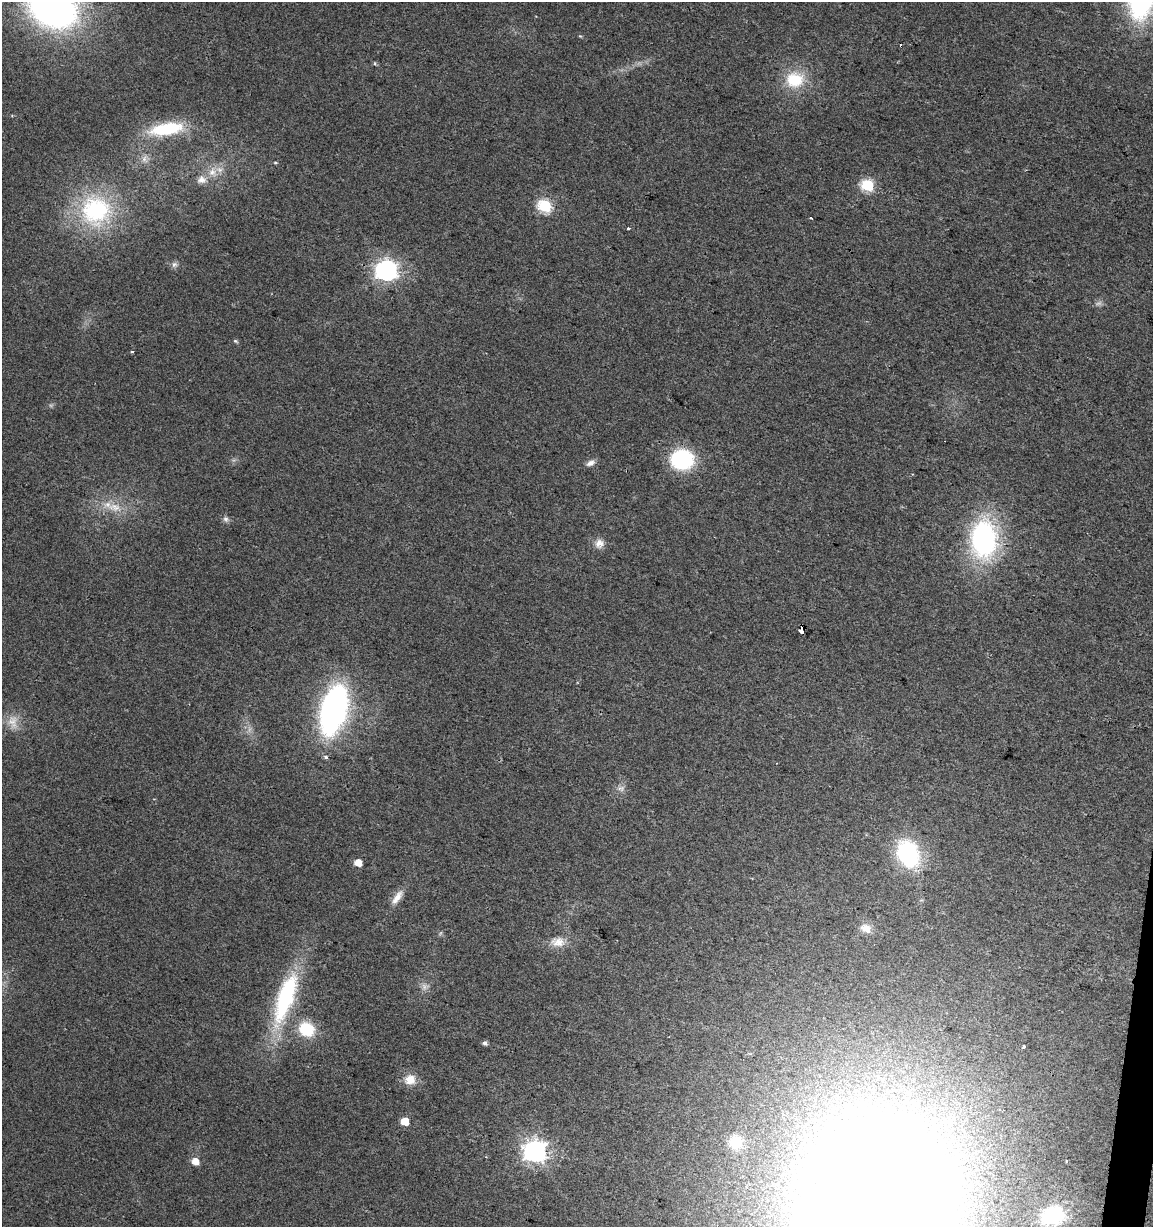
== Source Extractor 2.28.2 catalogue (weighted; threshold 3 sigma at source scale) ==
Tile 6 of 4 x 4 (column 2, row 2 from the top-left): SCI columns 1436-2586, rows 2452-3676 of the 5113 x 4909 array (HDU 1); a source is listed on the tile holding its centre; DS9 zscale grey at full resolution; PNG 1155 x 1229 px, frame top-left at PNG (2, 2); no overlay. Shown black and unused: <1% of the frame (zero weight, under 2 of 3 exposures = <1% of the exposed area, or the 3 px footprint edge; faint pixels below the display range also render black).
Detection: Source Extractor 2.28.2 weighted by HDU 2 'WHT'; one run over the whole footprint, this tile lists its part. Background 0.0138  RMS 0.0058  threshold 0.0263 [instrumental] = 3 sigma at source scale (4.5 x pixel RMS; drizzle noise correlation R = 1.50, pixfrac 1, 0.0396/0.0396 arcsec/px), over >= 5 px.
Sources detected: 48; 1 too faint to see at this stretch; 1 inside a brighter object's white glare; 2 cosmic-ray / hot-pixel residue — not listed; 1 inside a brighter listed object's ellipse — not listed separately; the other 43 listed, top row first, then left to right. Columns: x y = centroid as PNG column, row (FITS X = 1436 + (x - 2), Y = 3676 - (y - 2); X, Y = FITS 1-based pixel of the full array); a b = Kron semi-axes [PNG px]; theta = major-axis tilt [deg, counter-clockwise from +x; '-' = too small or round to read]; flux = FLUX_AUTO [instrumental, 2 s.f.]
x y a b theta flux
52 8 45 33 -27 240
795 80 24 21 4 22
166 129 39 13 9 33
144 159 9 7 75 2.6
275 162 5 3 - 0.64
212 172 14 12 -20 7.1
202 180 12 10 1 4.6
867 185 6 6 - 63
545 206 7 6 - 85
95 210 42 41 - 74
811 218 3 3 - 1.9
628 228 3 3 - 1.1
174 265 8 8 - 2
386 270 8 8 - 350
235 341 6 4 -27 0.85
132 352 3 3 - 0.81
682 459 18 16 -2 58
590 463 12 7 26 2.9
114 507 21 11 -8 11
226 519 8 7 - 1.9
983 539 33 23 -89 120
599 543 12 12 - 4.6
801 631 4 3 - 52
333 710 35 19 75 200
13 722 19 13 -81 7.9
326 757 4 4 - 1.6
621 788 10 7 6 2.6
908 854 22 17 -64 71
358 863 5 5 - 9.4
397 897 23 8 55 6.3
866 928 14 11 -20 5.9
558 942 19 14 -2 8
286 997 55 16 71 79
307 1029 16 14 -34 23
485 1043 5 4 - 2.1
1023 1047 3 3 - 4.3
410 1080 15 13 17 7.8
405 1121 5 5 - 13
736 1142 15 14 - 11
535 1151 8 8 - 410
195 1161 6 5 - 7.4
898 1195 199 109 66 1800
1053 1216 31 23 15 43
Overlapping masked pixels (flux is a lower limit): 1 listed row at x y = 801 631
Isophote crosses this tile's border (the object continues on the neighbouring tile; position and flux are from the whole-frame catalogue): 2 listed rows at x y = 52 8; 898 1195